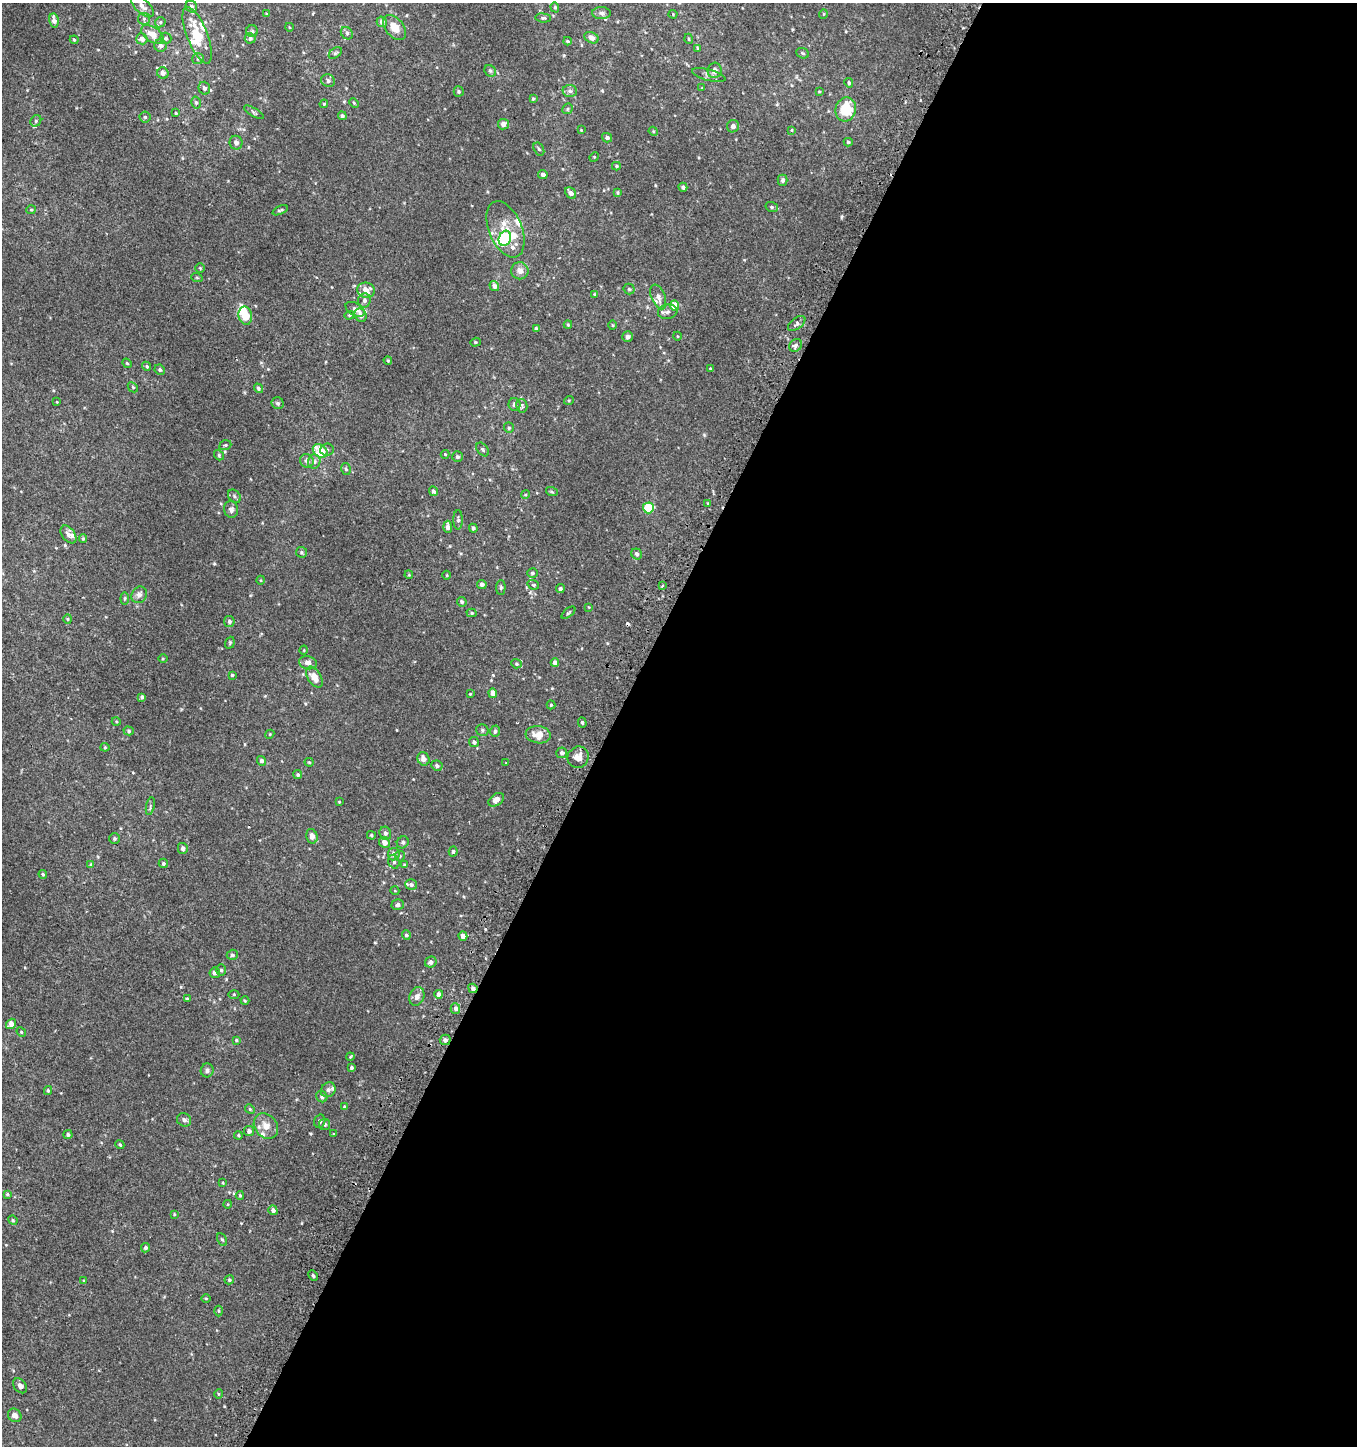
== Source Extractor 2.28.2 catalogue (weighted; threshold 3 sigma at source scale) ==
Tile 12 of 4 x 4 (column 4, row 3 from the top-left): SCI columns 4305-5659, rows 1494-2937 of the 5982 x 5886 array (HDU 1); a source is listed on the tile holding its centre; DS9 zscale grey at full resolution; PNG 1359 x 1448 px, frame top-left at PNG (2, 3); each listed source drawn as its Kron ellipse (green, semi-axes under 4 px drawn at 4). Shown black and unused: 55% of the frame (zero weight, under 2 of 3 exposures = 3% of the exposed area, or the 3 px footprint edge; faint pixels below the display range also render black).
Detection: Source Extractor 2.28.2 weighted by HDU 2 'WHT'; one run over the whole footprint, this tile lists its part. Background 0.00219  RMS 0.0056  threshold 0.0251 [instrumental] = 3 sigma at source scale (4.5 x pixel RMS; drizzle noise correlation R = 1.50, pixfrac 1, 0.0396/0.0396 arcsec/px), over >= 5 px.
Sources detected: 270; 1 inside a brighter object's white glare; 4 cosmic-ray / hot-pixel residue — neither listed nor drawn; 14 inside a brighter listed object's ellipse — not listed separately; the other 251 listed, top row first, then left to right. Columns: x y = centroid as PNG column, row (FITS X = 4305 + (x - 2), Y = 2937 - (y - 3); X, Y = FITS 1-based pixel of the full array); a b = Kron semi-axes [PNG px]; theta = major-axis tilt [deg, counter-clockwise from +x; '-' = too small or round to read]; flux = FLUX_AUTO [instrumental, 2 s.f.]
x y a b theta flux
142 6 14 7 -45 3.6
191 7 6 5 - 1.4
555 7 5 4 - 0.68
601 13 9 6 -2 1.6
267 14 4 3 - 0.58
673 14 4 4 - 0.51
823 14 5 3 - 0.42
543 18 7 4 -6 1.1
144 19 6 6 - 1.4
54 20 7 4 -80 2.7
160 22 5 4 - 0.8
382 22 5 5 - 2.2
289 27 4 3 - 0.42
394 27 14 9 -49 6.1
252 31 6 5 - 0.86
347 33 7 5 -45 1.2
152 34 13 7 -35 6.5
197 35 30 10 -68 19
166 38 6 5 - 1.4
250 38 5 5 - 1.2
591 38 7 5 -26 2.6
142 39 6 5 - 2.6
689 39 5 3 - 0.42
74 40 4 3 - 0.56
567 41 4 3 - 0.62
160 46 6 6 - 2.5
698 48 4 4 - 0.6
335 53 7 4 36 0.95
803 53 6 5 - 0.8
198 59 6 5 - 1.1
715 70 8 7 - 2.5
490 71 6 5 - 0.97
163 73 6 5 - 2.5
709 75 17 5 -15 2.1
328 81 7 6 - 1.7
849 83 5 4 - 0.86
204 88 6 5 - 1.7
702 88 4 4 - 0.41
459 91 5 5 - 0.94
570 91 7 6 - 1.6
819 91 3 3 - 0.5
533 99 4 4 - 0.72
196 103 6 5 - 1
354 103 5 3 - 0.55
324 104 4 4 - 0.54
567 109 6 5 - 0.95
846 109 12 10 75 17
254 112 11 4 -31 1
176 113 3 3 - 0.49
342 116 4 4 - 1.1
145 117 5 5 - 1
36 121 6 5 - 1.1
503 124 5 5 - 2.5
733 126 6 6 - 1.7
581 130 4 2 - 0.41
792 130 4 3 - 0.45
653 131 5 4 - 0.51
607 138 5 4 - 1.6
848 142 4 4 - 0.83
236 143 7 6 - 2.5
539 149 7 4 -59 0.92
594 157 5 4 - 0.55
616 166 4 4 - 0.62
543 175 4 4 - 2
783 180 5 5 - 1.5
683 187 4 4 - 1.5
571 193 6 5 - 2.3
617 193 4 4 - 0.72
772 207 6 5 - 1.1
31 210 5 4 - 0.61
280 210 8 4 22 0.91
505 229 30 16 -67 14
505 238 8 6 68 30
200 268 4 4 - 0.6
520 271 8 8 - 3.4
197 278 6 3 -19 0.54
494 286 5 4 - 2.2
629 289 5 5 - 0.84
366 290 9 7 -7 4.7
595 294 4 4 - 0.54
658 297 13 7 -68 2.8
364 300 7 6 - 1.8
674 306 5 4 - 7.8
355 309 10 6 -31 2.6
668 312 10 7 8 1.9
349 315 5 4 - 0.63
361 315 7 5 -62 2.8
245 316 9 6 -78 9.1
797 323 10 5 38 1.4
568 325 4 4 - 0.59
612 325 5 3 - 0.49
536 329 4 3 - 1.3
677 336 4 3 - 0.41
628 337 5 5 - 1.4
475 342 5 4 - 0.68
796 345 7 6 - 1.3
388 360 4 3 - 0.56
127 363 5 4 - 0.62
147 366 5 4 - 0.78
710 368 3 3 - 0.4
160 370 5 5 - 0.94
133 387 6 3 -46 0.57
258 388 5 4 - 0.91
569 400 5 3 - 0.51
57 402 4 2 - 0.36
278 403 6 6 - 1.1
515 404 6 6 - 1.7
522 406 7 5 -80 1.6
509 428 5 5 - 0.92
225 445 6 4 19 0.74
483 449 8 5 -51 1
327 450 7 6 - 1.2
320 451 8 6 -38 14
445 454 4 4 - 0.56
219 455 5 4 - 0.8
457 457 5 5 - 1.1
307 461 7 6 - 2
314 461 7 6 - 1.6
346 469 6 4 -75 0.92
433 491 5 4 - 1.1
552 492 6 3 -19 0.59
525 495 4 3 - 0.5
234 496 7 5 -46 1.1
708 503 4 3 - 0.55
648 508 5 5 - 27
231 509 8 7 - 2
458 520 10 4 -90 1.2
448 527 6 4 -86 2.6
473 528 4 4 - 1
68 534 10 6 -51 2.4
83 539 4 4 - 0.59
301 552 6 5 - 0.89
637 554 6 5 - 1.5
532 573 5 4 - 0.94
409 575 4 3 - 0.5
447 575 4 3 - 0.42
261 580 4 3 - 0.48
482 584 4 4 - 1.7
533 585 6 4 -20 0.78
662 586 4 3 - 0.56
501 587 7 4 87 1
560 589 4 4 - 1.1
139 595 8 7 - 2.3
125 598 6 4 84 0.7
462 602 5 4 - 1.3
588 607 4 2 - 0.33
472 613 5 4 - 0.74
568 613 8 3 40 0.65
68 619 4 4 - 0.59
229 621 5 5 - 1.4
230 643 6 4 70 0.75
304 650 4 3 - 0.4
163 659 5 3 - 0.52
308 663 9 6 -13 3.1
555 663 4 4 - 2.3
516 664 5 4 - 0.72
232 675 3 3 - 0.68
314 677 11 6 -58 5.8
493 693 5 4 - 3.2
470 694 4 4 - 0.45
142 697 4 3 - 1.1
551 705 4 4 - 0.59
116 721 4 3 - 0.52
582 722 5 4 - 0.97
482 730 6 5 - 1
129 731 5 4 - 0.81
495 731 6 4 74 1.1
270 734 5 3 - 0.47
538 735 12 8 -7 6.6
474 742 5 5 - 1.4
105 747 4 4 - 0.53
562 753 5 5 - 1.7
578 757 11 10 - 4.3
423 759 7 6 - 3.2
262 761 5 4 - 1.8
309 762 4 4 - 0.6
506 763 3 3 - 0.34
437 766 6 5 - 1.4
298 775 4 4 - 0.99
496 800 9 5 35 3.1
339 802 3 3 - 0.4
150 806 9 3 78 0.81
385 833 7 5 -65 1.3
371 835 4 3 - 0.69
312 836 7 5 -76 2.7
114 839 5 5 - 0.89
384 842 5 5 - 3.3
403 842 6 5 - 1
183 848 5 5 - 1.7
453 852 5 4 - 1
394 854 6 6 - 2.5
400 856 5 5 - 0.75
394 862 7 5 -74 1.4
163 863 4 4 - 1
91 864 3 3 - 1.2
404 865 4 3 - 0.51
43 874 4 3 - 0.74
411 885 6 5 - 1.4
395 891 4 3 - 0.39
398 905 6 5 - 1.4
406 935 4 4 - 0.92
463 936 4 4 - 2.4
232 955 5 5 - 1.1
431 962 6 5 - 1.9
221 970 6 5 - 0.97
215 973 5 5 - 1.9
473 988 5 4 - 2.2
234 994 5 3 - 0.51
439 994 4 4 - 2.4
417 997 9 7 67 2.7
187 999 4 4 - 0.62
245 1001 4 4 - 0.59
455 1008 5 5 - 2
11 1024 5 4 - 3.9
21 1032 5 4 - 0.63
236 1040 4 4 - 0.63
445 1040 5 5 - 1.9
350 1057 4 3 - 0.47
351 1067 4 3 - 0.94
207 1070 7 6 - 1.4
48 1090 4 3 - 0.8
328 1090 8 7 - 1.7
322 1096 6 5 - 1.4
344 1107 4 3 - 0.77
250 1109 5 4 - 0.8
184 1120 7 6 - 1.7
320 1121 7 5 72 1.3
325 1124 5 5 - 1.1
266 1126 14 11 -52 5.3
249 1131 5 5 - 1.8
68 1134 4 4 - 1.1
334 1134 3 3 - 1.5
238 1135 4 3 - 0.56
120 1145 5 4 - 0.79
223 1183 4 2 - 0.41
7 1194 4 3 - 0.68
240 1195 4 3 - 0.61
228 1204 4 3 - 0.43
273 1210 5 4 - 1.4
174 1214 4 3 - 0.5
13 1220 5 4 - 0.63
222 1239 6 4 -60 1
145 1248 5 4 - 1.2
313 1275 5 3 - 0.87
229 1280 5 4 - 0.81
84 1281 4 4 - 0.61
206 1298 5 3 - 0.45
218 1311 5 3 - 0.53
20 1386 8 6 -52 2
218 1394 5 3 - 0.5
15 1415 7 6 - 2.3
Overlapping masked pixels (flux is a lower limit): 1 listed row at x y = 473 988
Isophote crosses this tile's border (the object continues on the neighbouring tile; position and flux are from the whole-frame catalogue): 1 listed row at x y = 197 35